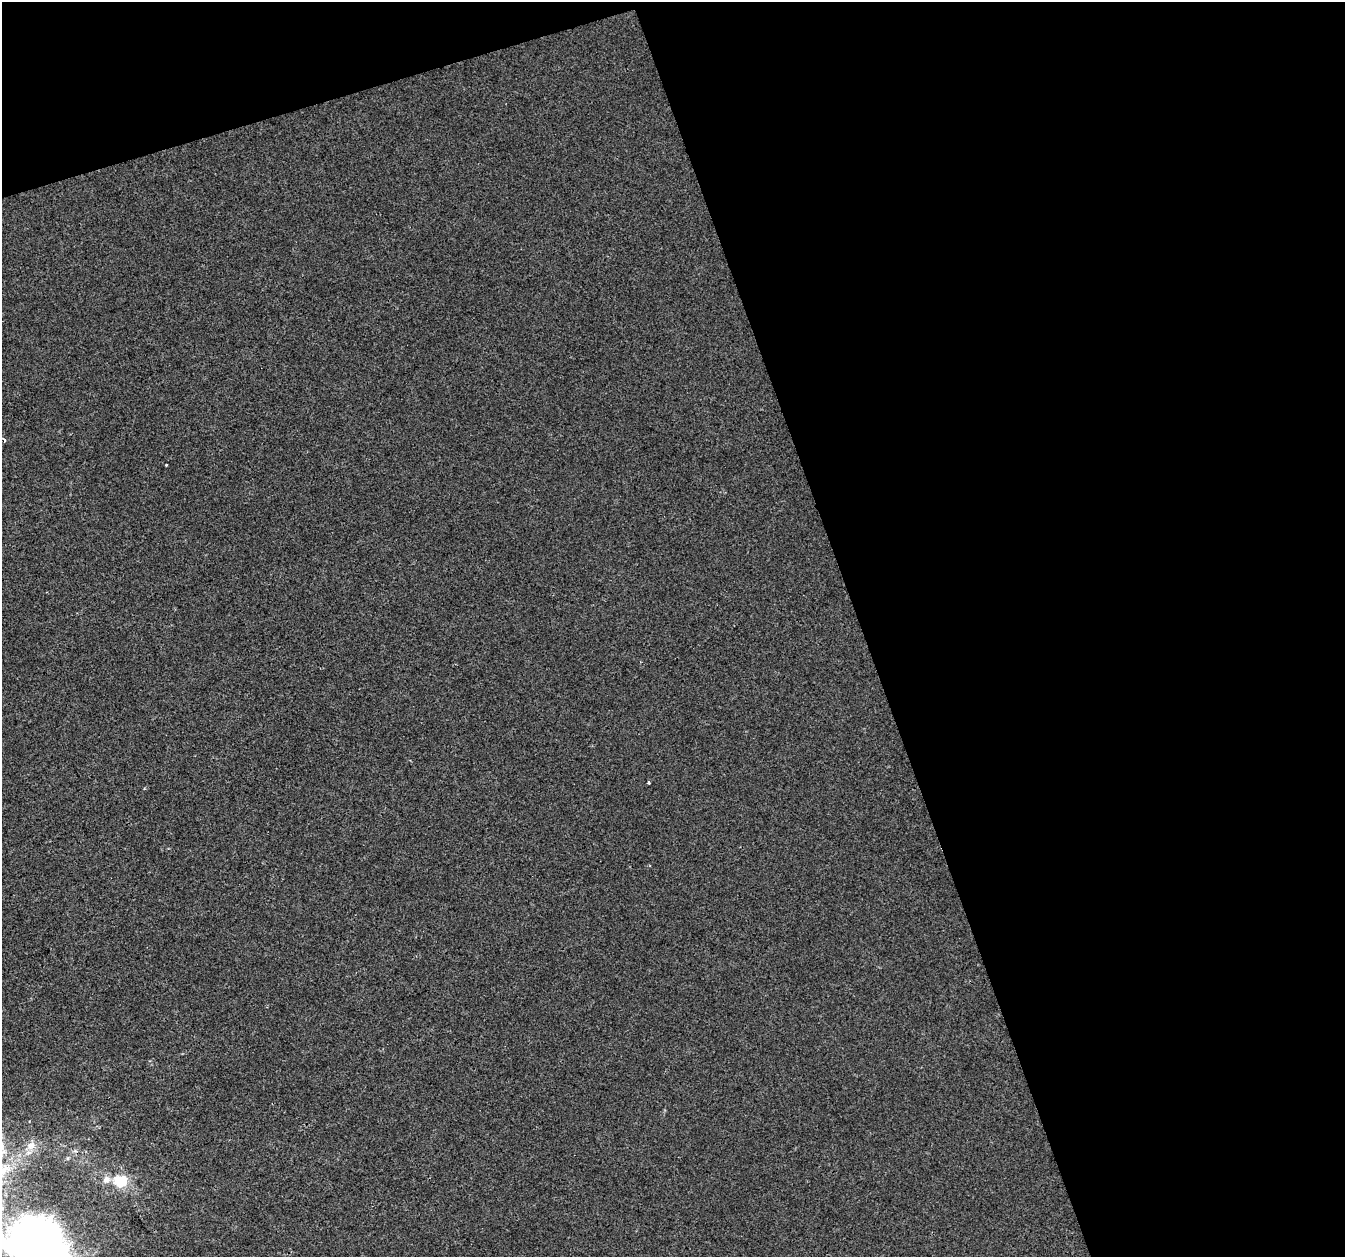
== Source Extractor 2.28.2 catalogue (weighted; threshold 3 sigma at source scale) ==
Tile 2 of 2 x 2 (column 2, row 1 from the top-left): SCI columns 1344-2686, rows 1313-2567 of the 2686 x 2608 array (HDU 1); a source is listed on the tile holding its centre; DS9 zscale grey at full resolution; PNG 1347 x 1259 px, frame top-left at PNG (2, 2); no overlay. Shown black and unused: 40% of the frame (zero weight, under 2 of 3 exposures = <1% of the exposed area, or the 3 px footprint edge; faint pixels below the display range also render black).
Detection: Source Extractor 2.28.2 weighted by HDU 2 'WHT'; one run over the whole footprint, this tile lists its part. Background 2.02e-04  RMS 0.0041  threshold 0.0184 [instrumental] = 3 sigma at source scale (4.5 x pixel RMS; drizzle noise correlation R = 1.50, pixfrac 1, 0.0396/0.0396 arcsec/px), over >= 5 px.
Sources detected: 7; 1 inside a brighter listed object's ellipse — not listed separately; the other 6 listed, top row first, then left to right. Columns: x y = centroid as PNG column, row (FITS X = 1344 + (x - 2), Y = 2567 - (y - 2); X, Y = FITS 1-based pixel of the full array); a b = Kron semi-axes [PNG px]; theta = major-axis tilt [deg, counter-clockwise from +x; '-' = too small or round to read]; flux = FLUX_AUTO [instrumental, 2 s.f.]
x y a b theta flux
4 440 4 3 - 1.1
166 465 3 2 - 0.37
648 783 3 3 - 0.43
31 1145 12 9 48 3
120 1181 16 12 -7 11
37 1242 24 17 2 920
Isophote crosses this tile's border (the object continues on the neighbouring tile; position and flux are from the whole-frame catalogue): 1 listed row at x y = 37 1242